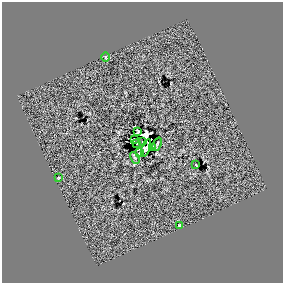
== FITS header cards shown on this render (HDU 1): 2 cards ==
NAXIS1  =                  281 /
NAXIS2  =                  281 /

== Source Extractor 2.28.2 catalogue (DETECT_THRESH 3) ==
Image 281 x 281 px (HDU 1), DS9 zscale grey, 1 PNG px = 1 image px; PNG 285 x 285 px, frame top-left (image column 1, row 281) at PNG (2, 2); each listed source drawn as its Kron ellipse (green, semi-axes under 4 px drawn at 4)
Background 0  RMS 5.8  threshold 17.4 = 3 sigma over >= 5 px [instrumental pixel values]
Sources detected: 14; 1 with non-positive FLUX_AUTO (blend fragments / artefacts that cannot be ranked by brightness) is neither listed nor drawn; the other 13 listed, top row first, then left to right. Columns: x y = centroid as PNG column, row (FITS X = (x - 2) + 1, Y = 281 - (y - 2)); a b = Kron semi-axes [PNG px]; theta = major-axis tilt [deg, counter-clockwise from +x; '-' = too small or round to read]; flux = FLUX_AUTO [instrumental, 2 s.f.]
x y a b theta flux
105 57 5 3 - 380
138 132 4 3 - 190
134 140 4 2 - 430
143 141 3 2 - 250
137 144 3 2 - 370
157 144 7 2 68 480
152 147 4 3 - 290
146 148 9 4 71 360
139 153 3 2 - 540
135 158 6 4 -62 470
196 165 3 2 - 230
59 178 3 2 - 360
179 226 3 2 - 310
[1 non-positive-flux detection neither listed nor drawn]